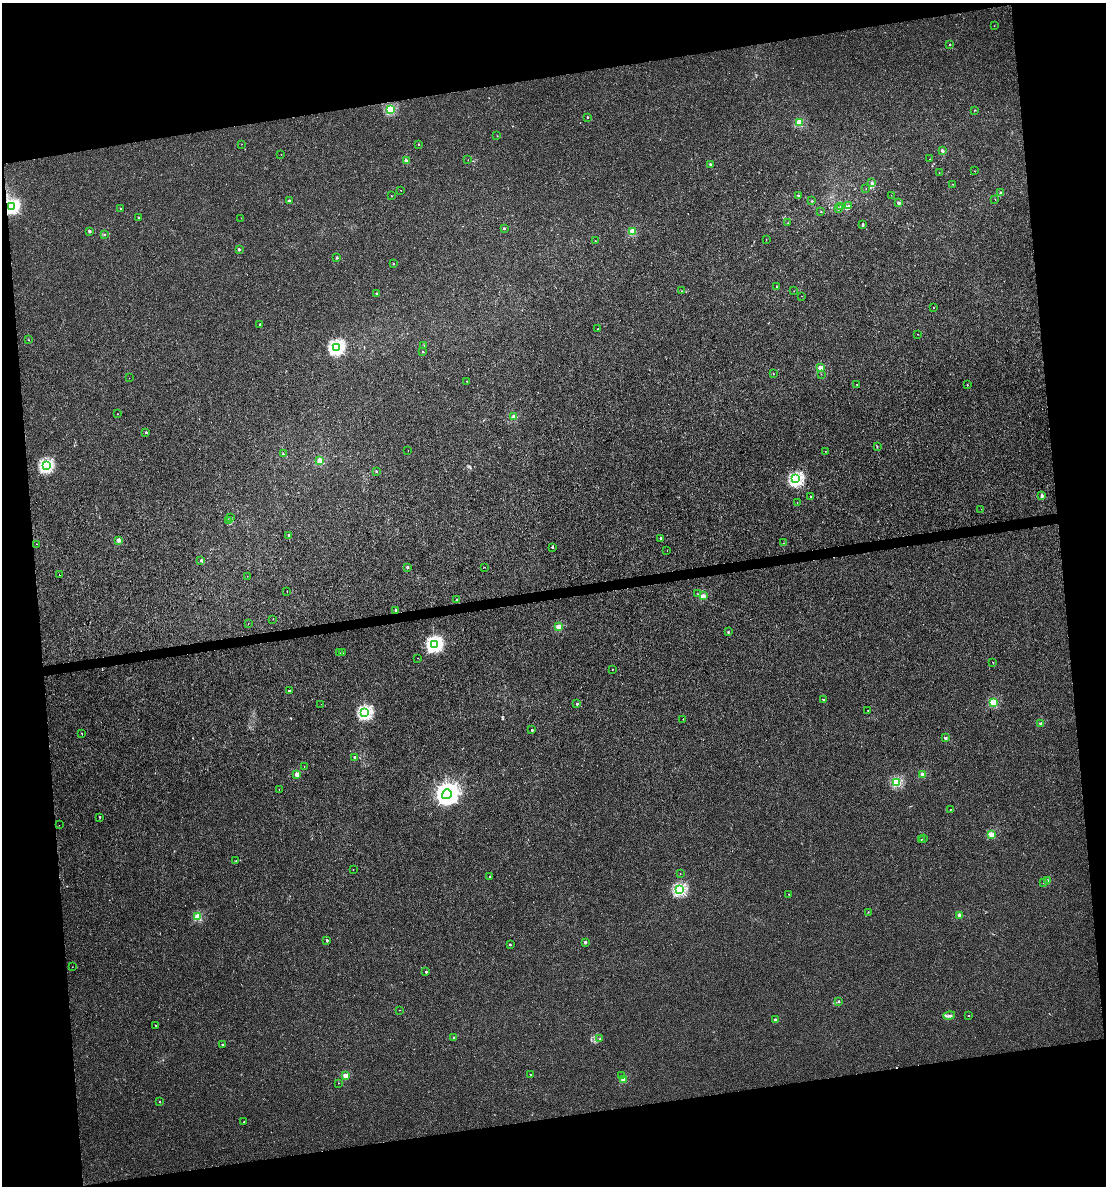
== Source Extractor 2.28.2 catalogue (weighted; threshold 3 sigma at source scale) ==
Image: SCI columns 64-4479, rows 1-4734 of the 4497 x 4734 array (HDU 1 of 3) = the unmasked area's bounding box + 8 px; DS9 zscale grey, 4 x 4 block average (1 PNG px = mean of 4 x 4 image px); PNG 1108 x 1188 px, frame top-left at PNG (2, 3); each listed source drawn as its Kron ellipse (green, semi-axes under 4 px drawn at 4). Shown black and unused: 20% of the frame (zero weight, under 3 of 4 exposures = <1% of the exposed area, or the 3 px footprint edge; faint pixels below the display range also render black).
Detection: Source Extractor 2.28.2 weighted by HDU 2 'WHT'. Background 0.00208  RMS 0.002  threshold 0.00921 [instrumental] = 3 sigma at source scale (4.5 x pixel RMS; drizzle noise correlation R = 1.50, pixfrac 1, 0.0396/0.0396 arcsec/px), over >= 5 px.
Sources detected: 177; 1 too faint to see at this stretch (4 x 4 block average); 1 cosmic-ray / hot-pixel residue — neither listed nor drawn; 2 coinciding with a brighter row at this scale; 4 inside a brighter listed object's ellipse — not listed separately; the other 169 listed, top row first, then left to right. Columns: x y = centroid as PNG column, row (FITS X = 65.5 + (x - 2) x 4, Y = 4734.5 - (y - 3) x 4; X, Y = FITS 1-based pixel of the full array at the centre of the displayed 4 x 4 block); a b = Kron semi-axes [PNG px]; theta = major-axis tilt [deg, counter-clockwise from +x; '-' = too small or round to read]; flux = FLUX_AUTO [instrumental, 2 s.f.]
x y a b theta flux
994 26 2 2 - 0.27
949 44 2 2 - 1.9
390 109 2 2 - 81
975 110 2 2 - 0.66
588 117 2 2 - 2.2
799 122 2 2 - 54
497 136 2 2 - 0.37
242 144 2 2 - 0.37
418 144 2 2 - 1.5
942 151 2 2 - 9.3
281 154 2 2 - 0.56
929 159 2 2 - 0.24
468 160 2 2 - 0.31
406 161 2 2 - 15
710 164 2 2 - 4.6
975 171 2 2 - 0.31
939 172 2 2 - 0.28
872 183 3 3 - 1.9
953 184 2 2 - 0.39
866 189 2 2 - 0.23
401 190 2 2 - 0.51
1000 193 2 2 - 1.1
798 195 2 2 - 2.2
891 195 2 2 - 0.33
391 196 2 2 - 1.1
995 199 2 2 - 0.25
289 201 2 2 - 7.9
811 201 2 2 - 0.69
898 203 2 2 - 2.5
841 206 2 2 - 0.4
848 206 4 2 - 1.4
12 207 2 2 - 250
121 208 2 2 - 0.95
838 209 2 2 - 0.49
821 212 3 2 - 0.41
138 218 2 2 - 1.8
241 218 2 2 - 0.24
788 223 2 2 - 0.3
863 224 4 2 - 1.5
504 229 2 2 - 4.2
89 231 2 2 - 6.8
633 231 2 2 - 44
105 234 2 2 - 0.53
766 239 2 2 - 0.26
595 241 2 2 - 0.8
239 249 2 2 - 5.9
337 258 2 2 - 4.8
393 264 2 2 - 1.8
777 287 2 2 - 5
681 291 2 2 - 0.42
794 291 2 2 - 0.34
377 294 2 2 - 6.2
801 296 2 2 - 0.24
933 308 2 2 - 0.44
260 324 2 2 - 3
598 329 2 2 - 0.58
918 334 2 2 - 0.32
29 340 2 2 - 0.37
424 346 2 2 - 0.63
336 347 2 2 - 290
423 352 2 2 - 1.7
820 368 2 2 - 35
773 374 2 2 - 0.7
821 374 2 2 - 0.22
129 378 2 2 - 0.17
467 381 2 2 - 0.55
857 384 2 2 - 0.41
967 385 2 2 - 1.3
118 414 2 2 - 0.52
514 417 2 2 - 25
146 432 2 2 - 2.9
877 446 2 2 - 0.7
408 450 2 2 - 0.36
825 451 2 2 - 0.34
283 454 2 2 - 0.62
320 460 2 2 - 43
46 466 2 2 - 210
376 471 2 2 - 2.7
796 479 2 2 - 200
810 496 2 2 - 0.47
1042 496 2 2 - 9.4
797 503 2 2 - 0.27
981 509 2 2 - 0.39
230 518 2 2 - 0.36
228 521 2 2 - 0.81
289 535 2 2 - 3
661 538 2 2 - 5
119 540 2 2 - 15
783 543 2 2 - 0.19
37 544 2 2 - 0.25
552 547 2 2 - 3.8
667 551 2 2 - 0.94
201 560 3 2 - 1.3
407 567 2 2 - 5.5
485 567 2 2 - 0.32
60 575 2 2 - 2.9
247 576 2 2 - 0.15
287 591 2 2 - 0.95
698 594 2 2 - 0.29
703 596 2 2 - 32
456 600 2 2 - 2
396 610 2 2 - 3.7
273 619 2 2 - 0.42
248 624 2 2 - 0.37
558 627 2 2 - 39
728 632 2 2 - 2.9
434 644 3 3 - 330
340 653 2 2 - 0.48
342 653 2 2 - 0.31
418 658 2 2 - 0.33
993 662 2 2 - 0.66
612 669 2 2 - 0.61
289 691 2 2 - 7.5
823 699 2 2 - 2.4
993 702 2 2 - 54
321 704 2 2 - 0.2
577 704 2 2 - 3.3
868 711 2 2 - 0.83
365 713 2 2 - 210
683 719 2 2 - 0.38
1041 724 2 2 - 15
532 730 2 2 - 4.2
82 733 2 2 - 0.7
945 738 2 2 - 8.6
355 757 2 2 - 8.3
304 766 2 2 - 0.26
297 774 2 2 - 25
923 774 2 2 - 26
897 782 2 2 - 100
279 789 2 2 - 0.42
447 794 5 4 - 1300
950 809 2 2 - 0.67
100 817 2 2 - 1.8
59 825 2 2 - 0.31
991 834 2 2 - 39
921 839 2 2 - 0.36
923 839 2 2 - 2.5
236 861 2 2 - 0.56
353 869 2 2 - 0.56
680 874 2 2 - 0.79
490 877 2 2 - 1.4
1048 881 2 2 - 22
1044 882 2 2 - 0.67
679 890 2 2 - 180
789 894 2 2 - 0.89
868 912 2 2 - 0.45
960 915 2 2 - 20
198 917 2 2 - 58
327 940 2 2 - 4.5
585 942 2 2 - 7.3
510 945 2 2 - 2.4
72 967 2 2 - 0.21
426 972 2 2 - 4.1
839 1001 2 2 - 1.1
400 1010 2 2 - 0.8
968 1015 2 2 - 0.78
949 1016 6 2 14 2.3
775 1020 2 2 - 12
155 1025 2 2 - 0.92
453 1038 2 2 - 1.9
600 1039 2 2 - 0.85
222 1045 2 2 - 1.6
530 1075 2 2 - 0.9
345 1076 2 2 - 33
621 1076 2 2 - 0.41
623 1080 2 2 - 31
338 1083 2 2 - 0.63
160 1102 2 2 - 1.7
244 1122 2 2 - 2.4
Overlapping masked pixels (flux is a lower limit): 1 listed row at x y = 12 207
Diffuse or blended objects may show on this block-average render without a row.